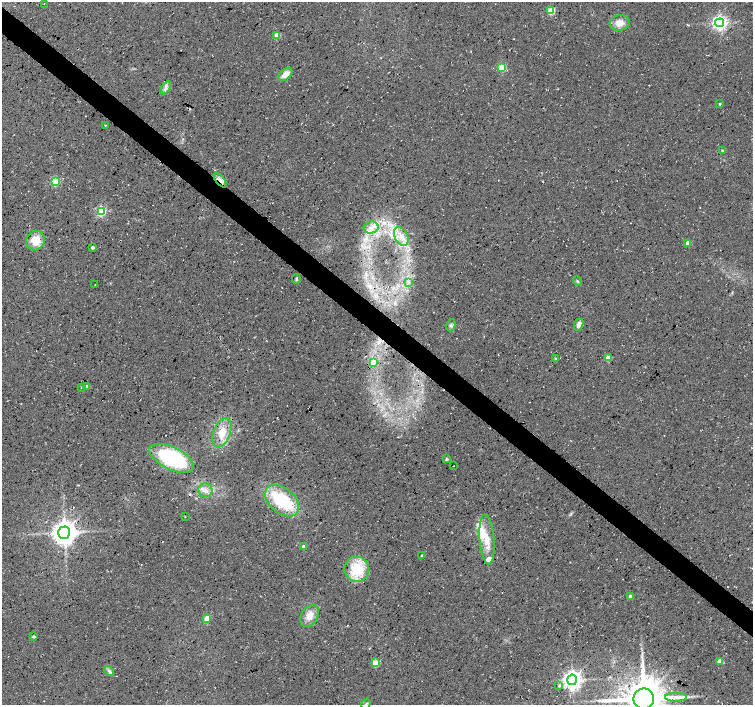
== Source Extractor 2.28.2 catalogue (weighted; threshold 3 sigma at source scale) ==
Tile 11 of 4 x 4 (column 3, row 3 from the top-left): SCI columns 3008-4508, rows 1641-3045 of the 6008 x 6025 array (HDU 1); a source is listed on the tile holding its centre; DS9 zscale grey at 2 x 2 block average (1 PNG px = mean of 2 x 2 image px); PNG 755 x 707 px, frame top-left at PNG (2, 2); each listed source drawn as its Kron ellipse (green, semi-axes under 4 px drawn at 4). Shown black and unused: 4% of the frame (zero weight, under 3 of 4 exposures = <1% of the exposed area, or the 3 px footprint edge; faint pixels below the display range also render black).
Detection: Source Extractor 2.28.2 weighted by HDU 2 'WHT'; one run over the whole footprint, this tile lists its part. Background 0.0552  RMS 0.0068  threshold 0.0305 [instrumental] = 3 sigma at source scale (4.5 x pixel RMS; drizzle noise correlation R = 1.50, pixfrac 1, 0.0396/0.0396 arcsec/px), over >= 5 px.
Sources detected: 61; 1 cosmic-ray / hot-pixel residue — neither listed nor drawn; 6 inside a brighter listed object's ellipse — not listed separately; the other 54 listed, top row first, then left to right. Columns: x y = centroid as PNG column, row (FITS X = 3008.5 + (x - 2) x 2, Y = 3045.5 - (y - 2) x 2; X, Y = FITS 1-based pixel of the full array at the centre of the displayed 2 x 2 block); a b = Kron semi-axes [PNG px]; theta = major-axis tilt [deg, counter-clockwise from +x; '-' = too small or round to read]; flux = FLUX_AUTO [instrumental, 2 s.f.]
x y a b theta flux
44 4 2 2 - 0.61
551 11 3 3 - 68
620 23 10 7 7 17
720 23 4 4 - 530
277 35 3 3 - 36
502 68 3 3 - 67
285 74 8 5 40 14
166 88 7 3 60 4.8
720 104 2 2 - 2
105 125 2 2 - 0.95
722 151 3 3 - 2.4
220 180 9 3 -52 5.4
55 181 3 3 - 93
101 211 3 3 - 160
371 227 7 6 - 10
401 236 10 6 -60 15
35 240 10 9 - 26
688 243 3 3 - 12
93 247 2 2 - 3.7
296 279 5 3 - 2.2
577 281 5 3 - 2.3
408 282 3 2 - 1.7
95 285 2 2 - 0.56
451 325 6 4 78 3.3
579 325 6 4 66 8.4
555 358 3 3 - 1.2
608 358 3 3 - 33
373 362 4 4 - 14
81 387 2 2 - 0.63
87 387 3 3 - 9.8
222 433 15 8 69 24
172 458 24 11 -26 160
447 459 3 3 - 2.2
453 466 2 2 - 0.76
205 490 7 7 - 9.1
282 501 20 12 -39 97
185 517 2 2 - 1.4
64 533 6 6 - 1900
487 539 25 7 -85 25
304 547 3 3 - 14
421 556 3 2 - 2.4
357 569 12 12 - 57
630 596 3 3 - 8
309 616 12 8 60 17
207 618 3 3 - 40
33 637 2 2 - 3.5
720 661 3 3 - 18
375 663 3 3 - 52
109 671 6 4 -44 4.1
572 680 5 5 - 960
559 686 4 3 - 2
676 697 11 4 0 9.5
644 699 10 10 - 4900
366 704 5 3 - 2.2
Overlapping masked pixels (flux is a lower limit): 1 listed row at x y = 220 180
Isophote crosses this tile's border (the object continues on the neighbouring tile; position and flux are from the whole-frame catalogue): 2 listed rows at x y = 644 699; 366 704
Diffuse or blended objects may show on this block-average render without a row.